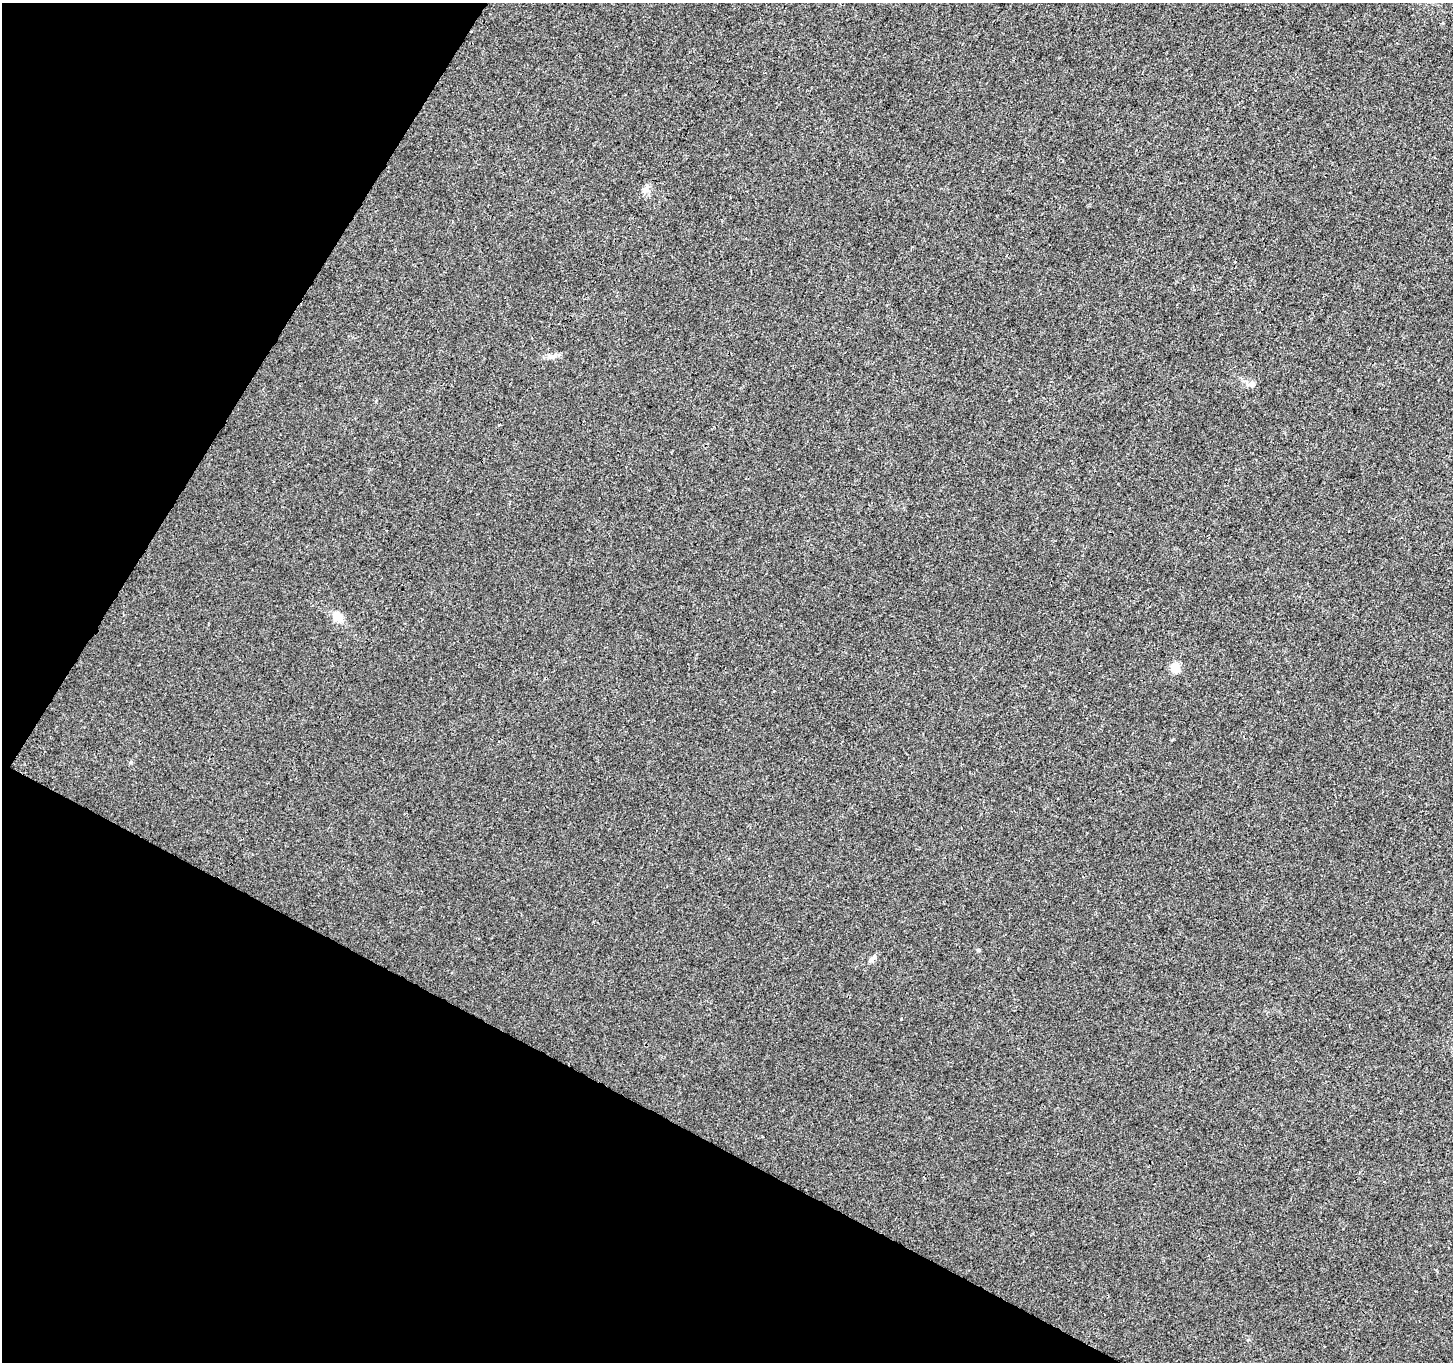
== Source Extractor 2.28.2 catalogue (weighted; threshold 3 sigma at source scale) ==
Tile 9 of 4 x 4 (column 1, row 3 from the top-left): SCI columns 1-1451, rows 1557-2916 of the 5812 x 5898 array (HDU 1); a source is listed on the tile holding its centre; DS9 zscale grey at full resolution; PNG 1455 x 1364 px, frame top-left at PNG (2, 3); no overlay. Shown black and unused: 27% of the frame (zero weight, under 3 of 4 exposures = <1% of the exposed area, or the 3 px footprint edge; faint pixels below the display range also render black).
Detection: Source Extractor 2.28.2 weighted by HDU 2 'WHT'; one run over the whole footprint, this tile lists its part. Background 9.15e-04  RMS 0.0028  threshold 0.0128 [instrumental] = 3 sigma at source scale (4.5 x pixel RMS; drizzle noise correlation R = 1.50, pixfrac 1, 0.0396/0.0396 arcsec/px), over >= 5 px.
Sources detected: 8; all 8 listed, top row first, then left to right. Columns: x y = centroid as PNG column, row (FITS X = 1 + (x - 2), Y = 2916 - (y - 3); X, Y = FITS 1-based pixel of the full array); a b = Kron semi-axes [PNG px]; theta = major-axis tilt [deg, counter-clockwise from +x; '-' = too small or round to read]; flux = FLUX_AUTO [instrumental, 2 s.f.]
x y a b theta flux
646 190 10 7 0 1.4
552 357 15 6 -3 1.4
1251 385 13 7 3 1.3
499 425 3 3 - 0.49
337 617 15 10 -56 3.2
1175 668 5 5 - 8.9
979 950 6 4 89 0.32
872 959 14 5 46 1.1